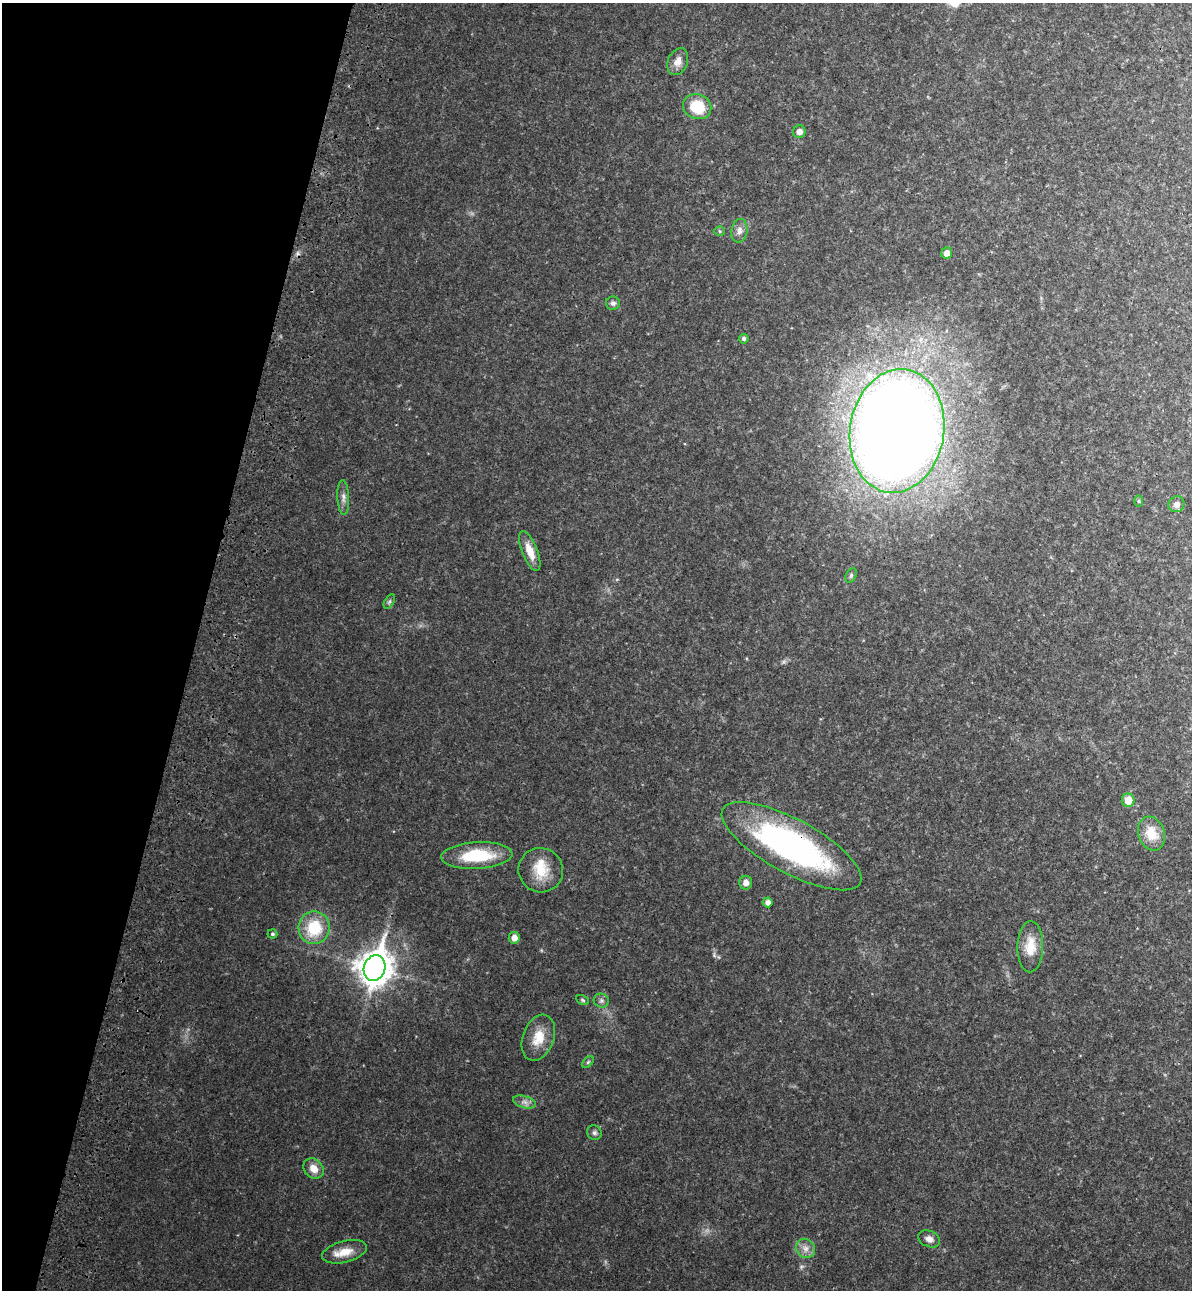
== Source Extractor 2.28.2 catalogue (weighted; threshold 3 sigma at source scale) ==
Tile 9 of 4 x 4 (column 1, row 3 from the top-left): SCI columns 243-1432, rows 1334-2621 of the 5367 x 5240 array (HDU 1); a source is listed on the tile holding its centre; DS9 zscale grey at full resolution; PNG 1194 x 1292 px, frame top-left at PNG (2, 3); each listed source drawn as its Kron ellipse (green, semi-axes under 4 px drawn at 4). Shown black and unused: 16% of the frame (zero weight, under 3 of 4 exposures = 6% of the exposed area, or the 3 px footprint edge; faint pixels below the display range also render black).
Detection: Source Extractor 2.28.2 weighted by HDU 2 'WHT'; one run over the whole footprint, this tile lists its part. Background 0.0282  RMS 0.004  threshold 0.0179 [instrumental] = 3 sigma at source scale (4.5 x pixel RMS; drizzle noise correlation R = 1.50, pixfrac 1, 0.05/0.05 arcsec/px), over >= 5 px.
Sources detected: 38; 1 inside a brighter listed object's ellipse — not listed separately; the other 37 listed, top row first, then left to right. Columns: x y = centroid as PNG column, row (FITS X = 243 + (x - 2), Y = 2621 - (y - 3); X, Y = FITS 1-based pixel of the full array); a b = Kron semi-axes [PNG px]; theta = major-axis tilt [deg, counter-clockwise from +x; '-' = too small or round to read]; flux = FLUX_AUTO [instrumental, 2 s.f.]
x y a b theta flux
678 62 14 10 67 3.1
697 107 14 12 -21 12
799 132 6 6 - 2.1
719 231 5 5 - 0.6
739 231 12 8 83 2.2
947 253 5 5 - 3.1
613 303 7 6 - 1.3
744 339 5 4 - 0.91
897 431 62 47 81 840
343 498 17 6 -87 2.1
1138 501 6 4 -90 0.52
1176 504 8 7 - 2
530 551 21 7 -69 5.2
851 575 8 5 64 0.79
389 602 8 4 59 0.78
1128 800 6 6 - 5.4
1151 834 17 13 -71 7.5
791 846 78 27 -28 110
477 856 36 13 3 19
541 870 22 22 - 10
746 883 7 6 - 2.5
768 902 5 5 - 1.9
314 928 16 15 - 15
272 934 5 4 - 0.77
514 938 6 5 - 2.9
1030 947 25 13 89 7.7
375 968 13 10 71 670
582 1000 7 4 -28 0.57
601 1001 8 6 -26 1.1
538 1038 24 15 69 8
588 1062 7 4 45 0.62
524 1102 12 6 -16 1.8
594 1133 7 7 - 1.1
313 1169 11 9 -47 4.2
929 1239 11 8 -23 2.3
806 1248 10 9 - 2.5
345 1252 23 10 14 5.9
Overlapping masked pixels (flux is a lower limit): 1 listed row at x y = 791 846